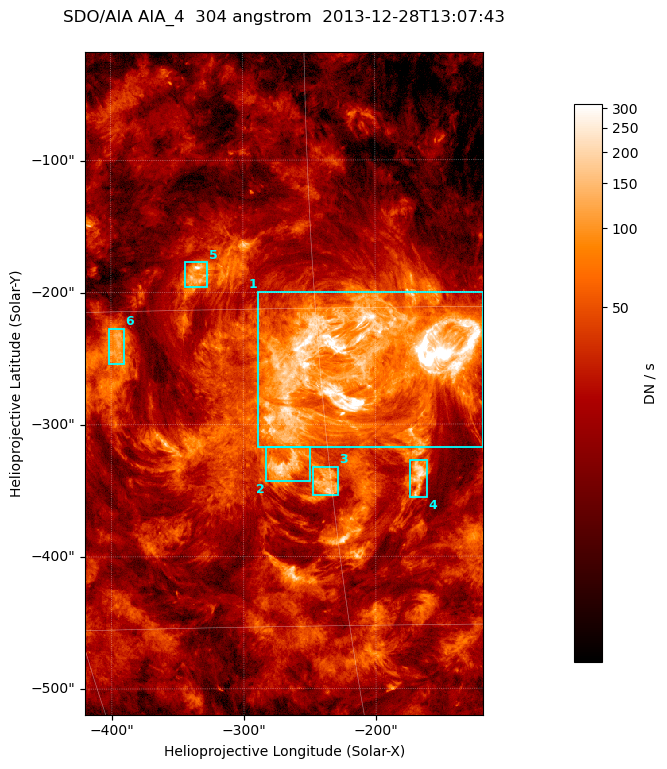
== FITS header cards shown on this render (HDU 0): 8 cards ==
TELESCOP= 'SDO/AIA '
INSTRUME= 'AIA_4   '
WAVELNTH=                  304
WAVEUNIT= 'angstrom'
DATE-OBS= '2013-12-28T13:07:43.12'
CTYPE1  = 'HPLN-TAN'
CTYPE2  = 'HPLT-TAN'
BUNIT   = 'DN / s  '

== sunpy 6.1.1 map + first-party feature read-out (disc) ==
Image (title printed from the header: SDO/AIA AIA_4  304 angstrom  2013-12-28T13:07:43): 502 x 835 px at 0.6 arcsec/px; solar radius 976 arcsec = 1626 px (partial field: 5.0% of the solar disc is inside the frame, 100% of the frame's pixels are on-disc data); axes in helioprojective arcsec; data unit DN / s (BUNIT, on the colour bar)
Orientation: roll -0.132 deg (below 1 deg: not rotated)
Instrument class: DISC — disc imager (sunpy class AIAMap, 304 A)
Bright regions (active regions / flare kernels): reference = the on-disc median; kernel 5 px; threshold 5 sigma = 71 DN / s over a disc level ~21.6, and >= 1.15x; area >= 419 px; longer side >= 6 px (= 3.6 arcsec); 6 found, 6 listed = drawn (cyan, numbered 1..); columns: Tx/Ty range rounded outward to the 2 arcsec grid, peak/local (2 s.f.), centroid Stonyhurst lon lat
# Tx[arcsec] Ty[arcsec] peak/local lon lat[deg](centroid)
1 -290..-118 -318..-198 27 -13 -17
2 -284..-250 -344..-316 11 -17 -22
3 -248..-228 -354..-332 8.5 -15 -23
4 -174..-160 -356..-326 11 -11 -23
5 -344..-326 -196..-176 11 -21 -13
6 -402..-390 -254..-226 5.9 -25 -17